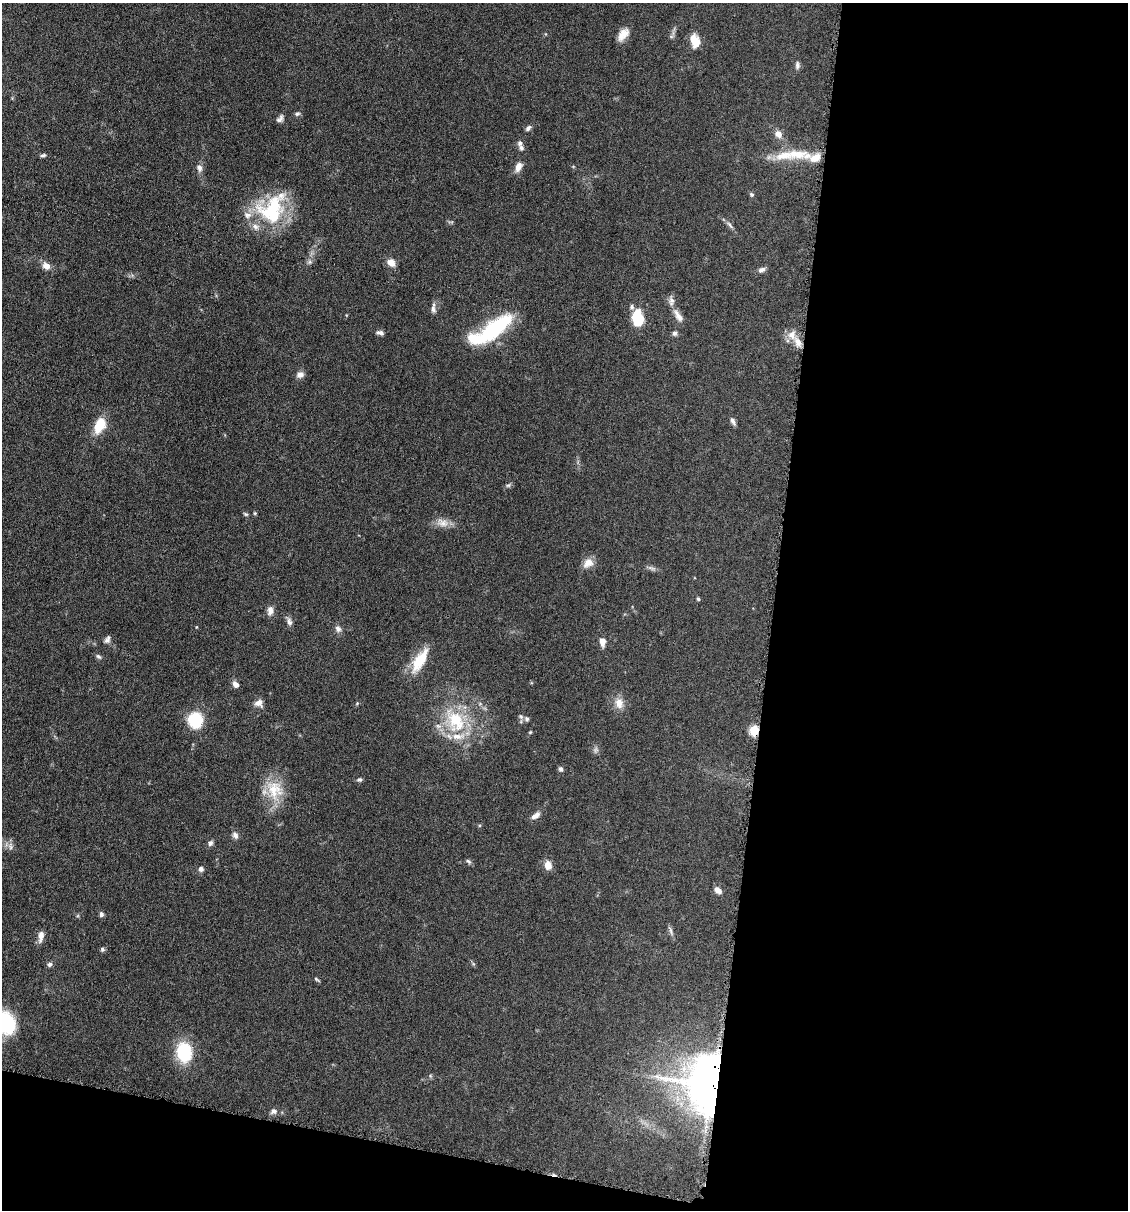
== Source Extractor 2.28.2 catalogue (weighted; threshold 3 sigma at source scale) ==
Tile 16 of 4 x 4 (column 4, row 4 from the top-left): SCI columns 3495-4620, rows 4-1211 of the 4852 x 4836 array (HDU 1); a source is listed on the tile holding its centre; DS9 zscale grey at full resolution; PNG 1130 x 1212 px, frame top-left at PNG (2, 3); no overlay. Shown black and unused: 35% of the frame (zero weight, under 4 of 8 exposures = <1% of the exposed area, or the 3 px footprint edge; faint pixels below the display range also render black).
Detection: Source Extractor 2.28.2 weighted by HDU 2 'WHT'; one run over the whole footprint, this tile lists its part. Background 0.0485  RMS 0.004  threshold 0.0163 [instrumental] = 3 sigma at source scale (4.09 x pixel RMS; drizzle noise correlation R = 1.36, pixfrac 0.8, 0.05/0.05 arcsec/px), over >= 5 px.
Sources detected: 84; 1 too faint to see at this stretch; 1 inside a brighter object's white glare — not listed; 9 inside a brighter listed object's ellipse — not listed separately; the other 73 listed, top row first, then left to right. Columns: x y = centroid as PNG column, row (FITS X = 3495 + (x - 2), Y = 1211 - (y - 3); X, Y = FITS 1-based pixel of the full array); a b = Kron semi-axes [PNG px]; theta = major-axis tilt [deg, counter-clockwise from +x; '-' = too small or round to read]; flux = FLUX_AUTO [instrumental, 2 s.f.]
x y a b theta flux
623 34 17 9 51 3.6
695 41 16 10 -74 4.9
797 65 10 6 90 1.1
297 114 8 4 14 0.69
280 119 10 6 54 1.3
528 128 9 5 40 0.95
778 134 9 8 - 2.4
521 148 8 7 - 1
796 154 42 14 -5 11
43 155 8 4 18 0.71
518 167 12 7 65 2.5
199 168 10 7 -70 1.7
751 194 6 5 - 0.64
272 208 45 27 42 28
730 225 12 4 -53 1.1
391 262 9 7 -42 3.3
46 266 10 7 -28 2.6
762 270 9 6 23 1.4
632 307 7 5 -76 0.82
433 309 11 6 -84 1.4
678 316 18 7 -58 2.6
637 319 14 9 -82 15
495 327 47 18 35 25
380 332 10 5 -10 1.2
675 333 6 6 - 0.92
792 335 14 12 77 3.4
300 375 10 8 25 1.6
733 421 11 5 -63 1.1
100 425 20 11 64 8
508 485 7 4 1 0.67
255 513 4 4 - 0.41
246 514 7 4 -26 0.52
443 523 17 11 -18 3.4
588 563 15 11 37 3.2
652 568 13 4 -21 1
698 599 4 4 - 0.55
270 610 12 7 86 2
289 622 11 6 -72 1.4
338 629 10 7 -62 1.5
107 639 10 6 66 1.2
602 641 10 6 -84 2.3
98 656 8 4 -40 0.78
420 660 30 12 59 11
235 684 8 6 -47 1.8
259 703 11 10 - 2.2
357 703 6 3 20 0.4
619 703 14 11 -81 3.4
527 719 6 6 - 1
195 720 13 12 - 16
455 720 34 21 -63 21
754 730 6 5 - 18
530 732 4 4 - 0.34
560 769 7 5 -69 0.88
359 780 7 5 19 0.74
274 790 28 22 -72 11
535 815 13 6 34 1.9
235 835 9 7 -54 1.3
210 843 7 6 - 1.1
10 847 9 4 -82 1
468 861 8 4 -44 0.67
548 865 10 8 -80 3
201 869 6 6 - 1.2
718 890 10 6 -42 1.7
101 914 7 5 89 0.88
670 930 13 4 -74 1.1
41 936 15 6 82 2.3
102 949 6 6 - 0.67
50 964 7 6 - 0.89
316 979 9 3 -35 0.51
5 1023 17 14 -62 34
184 1052 14 11 -84 25
711 1085 16 14 -79 990
274 1111 8 7 - 1.3
Overlapping masked pixels (flux is a lower limit): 2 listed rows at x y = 754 730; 711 1085
Isophote crosses this tile's border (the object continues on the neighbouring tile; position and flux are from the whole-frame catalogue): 1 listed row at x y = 5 1023